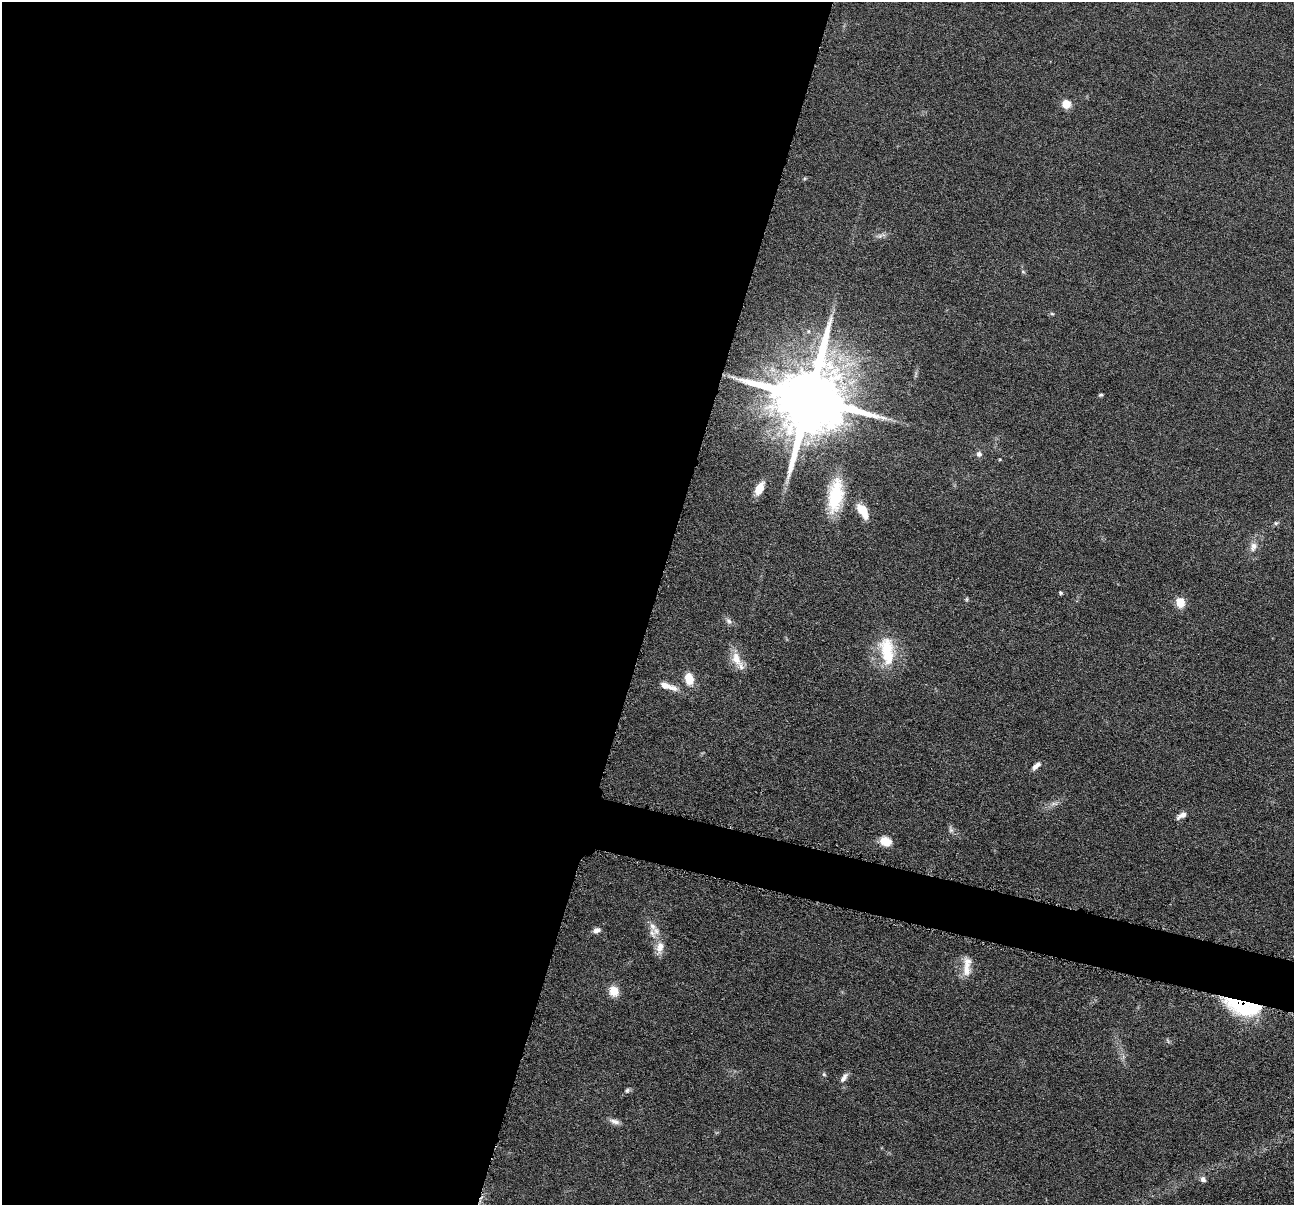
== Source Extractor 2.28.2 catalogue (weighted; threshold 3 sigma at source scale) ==
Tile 5 of 4 x 4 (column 1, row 2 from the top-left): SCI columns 7-1298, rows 2661-3863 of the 5181 x 5198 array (HDU 1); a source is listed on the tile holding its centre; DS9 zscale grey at full resolution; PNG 1296 x 1207 px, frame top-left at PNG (2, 2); no overlay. Shown black and unused: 53% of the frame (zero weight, under 4 of 8 exposures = <1% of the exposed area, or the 3 px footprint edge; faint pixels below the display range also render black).
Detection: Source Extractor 2.28.2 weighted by HDU 2 'WHT'; one run over the whole footprint, this tile lists its part. Background 0.0374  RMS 0.0039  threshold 0.0159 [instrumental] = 3 sigma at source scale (4.09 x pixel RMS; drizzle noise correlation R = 1.36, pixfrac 0.8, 0.05/0.05 arcsec/px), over >= 5 px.
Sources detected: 38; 1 inside a brighter object's white glare — not listed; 1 inside a brighter listed object's ellipse — not listed separately; the other 36 listed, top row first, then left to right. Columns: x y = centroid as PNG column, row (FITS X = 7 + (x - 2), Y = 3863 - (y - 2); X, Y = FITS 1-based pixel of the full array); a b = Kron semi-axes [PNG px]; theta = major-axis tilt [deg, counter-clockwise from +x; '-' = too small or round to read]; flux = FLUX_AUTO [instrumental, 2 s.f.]
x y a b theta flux
1066 104 9 9 - 4.2
880 236 6 5 - 0.87
1023 272 6 4 -20 0.44
1052 314 6 4 -2 0.48
1100 395 5 4 - 0.57
810 397 21 17 73 5000
979 454 7 7 - 1.3
759 488 12 7 63 6.7
836 496 40 16 82 19
863 511 20 9 -57 6
1276 523 6 5 - 0.66
1253 547 14 9 67 2.7
1061 593 5 4 - 0.55
967 599 6 4 89 0.46
1180 602 10 8 -69 5.7
729 621 9 6 -40 1.2
887 651 38 17 -82 16
736 658 20 12 -74 5.7
689 679 12 8 -80 6.3
668 686 27 7 -18 4.2
1036 766 12 6 40 1.7
1053 804 7 4 19 1
1182 815 14 6 29 2.1
951 830 11 5 -68 1.1
885 841 12 9 -21 5.6
652 926 15 8 -74 3
597 930 10 6 21 1.5
660 947 18 10 79 3.8
966 968 25 11 -87 5.1
614 991 11 9 -66 5.3
1239 1003 37 21 -28 30
824 1074 6 5 - 0.53
844 1077 15 6 56 1.8
627 1090 7 6 - 0.83
614 1121 15 6 -14 1.8
1203 1179 7 6 - 1.3
Overlapping masked pixels (flux is a lower limit): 2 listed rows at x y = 810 397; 1239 1003